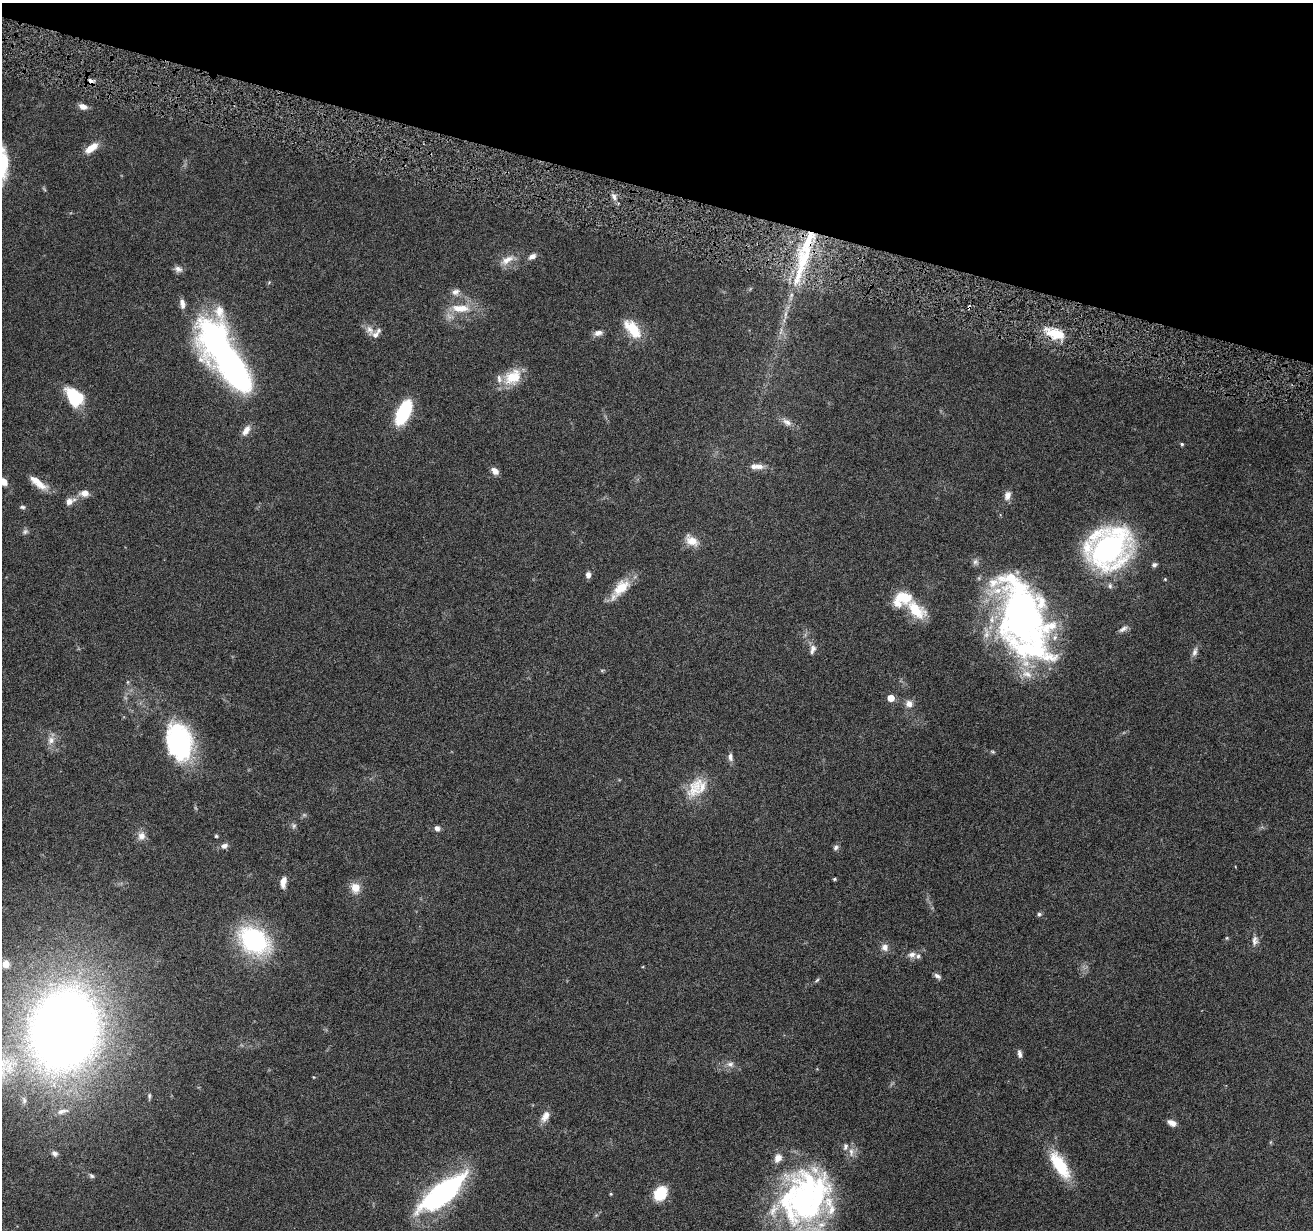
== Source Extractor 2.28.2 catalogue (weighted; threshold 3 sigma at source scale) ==
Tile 2 of 4 x 4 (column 2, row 1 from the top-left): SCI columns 1313-2623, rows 3941-5168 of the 5244 x 5297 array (HDU 1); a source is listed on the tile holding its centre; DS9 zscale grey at full resolution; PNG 1315 x 1232 px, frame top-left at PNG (2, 3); no overlay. Shown black and unused: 15% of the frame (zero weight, under 4 of 8 exposures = <1% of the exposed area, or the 3 px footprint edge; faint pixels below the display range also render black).
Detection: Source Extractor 2.28.2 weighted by HDU 2 'WHT'; one run over the whole footprint, this tile lists its part. Background 0.0595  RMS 0.0042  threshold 0.0172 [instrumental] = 3 sigma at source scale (4.09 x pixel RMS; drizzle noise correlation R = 1.36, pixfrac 0.8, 0.05/0.05 arcsec/px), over >= 5 px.
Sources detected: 100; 1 too faint to see at this stretch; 3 inside a brighter object's white glare — not listed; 14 inside a brighter listed object's ellipse — not listed separately; the other 82 listed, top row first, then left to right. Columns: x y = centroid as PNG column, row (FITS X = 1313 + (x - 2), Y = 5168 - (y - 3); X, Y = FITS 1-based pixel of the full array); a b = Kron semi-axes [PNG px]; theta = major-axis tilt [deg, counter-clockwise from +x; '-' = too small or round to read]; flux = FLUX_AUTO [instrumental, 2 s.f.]
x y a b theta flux
91 81 9 6 -43 1.5
83 106 10 6 -20 2.3
91 148 17 8 36 5
614 197 10 5 -75 1.7
532 256 10 6 28 1.9
804 259 82 11 68 27
507 260 20 9 29 3.9
178 269 11 8 -21 1.7
455 292 11 8 24 1.9
969 307 4 3 - 0.88
460 308 27 10 -2 7.8
633 329 23 11 -49 12
370 330 14 9 -66 3
598 333 11 8 11 1.9
1055 334 27 12 -15 9.1
230 364 83 31 -58 130
513 377 24 17 37 9.7
75 397 19 13 -48 19
403 412 19 9 65 31
787 422 14 8 -31 2.5
246 430 14 7 57 3
1182 444 5 4 - 0.63
756 466 20 7 -1 3.2
495 471 9 6 -45 2.4
4 482 7 6 - 3.5
38 482 25 8 -38 5.6
85 493 10 8 5 2.9
1007 495 12 8 76 2.3
70 501 13 8 26 2.7
22 507 7 5 -2 0.75
692 541 18 11 -35 4.7
1109 548 33 28 34 120
975 562 8 8 - 1.4
1154 565 7 5 31 0.98
588 575 6 5 - 1.9
621 588 28 14 45 8.6
916 610 32 15 -40 13
1022 615 74 48 -78 160
1123 629 13 6 33 1.5
813 648 9 9 - 2
1195 652 14 6 70 1.8
602 670 6 3 18 0.45
891 698 5 5 - 6.5
909 704 10 10 - 2.4
51 740 12 9 65 2.7
179 740 39 25 -81 49
730 757 11 6 -85 1.5
695 788 32 17 59 11
294 826 7 6 - 0.93
437 828 7 6 - 1.5
141 836 11 10 - 2.5
216 836 4 4 - 0.47
224 846 9 7 24 1.6
836 847 8 6 48 1
834 879 4 3 - 0.57
283 882 14 7 82 3.1
355 888 14 12 -71 4.3
1039 914 5 5 - 0.82
1227 938 5 4 - 0.45
254 940 27 20 -35 56
1255 940 13 8 -88 2.1
885 947 10 9 - 2.2
912 954 10 7 2 2
6 964 9 9 - 3.6
937 976 10 5 -32 1.2
817 980 7 4 45 0.58
64 1030 53 44 75 610
1019 1054 10 5 -81 1.4
730 1064 9 7 -4 1.8
314 1077 4 4 - 0.32
149 1096 8 4 84 0.69
24 1100 10 6 -82 1.5
62 1111 17 6 13 2.3
545 1116 15 9 59 3.1
1172 1123 10 6 -26 2.5
54 1153 7 6 - 1.3
1060 1165 36 13 -58 17
92 1176 8 5 -39 0.84
442 1193 62 21 38 58
660 1193 10 8 57 18
611 1194 4 3 - 0.4
807 1199 69 54 67 110
Overlapping masked pixels (flux is a lower limit): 3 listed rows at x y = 91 81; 804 259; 969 307
Isophote crosses this tile's border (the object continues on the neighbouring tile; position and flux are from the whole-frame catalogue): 3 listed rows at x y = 4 482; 38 482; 807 1199